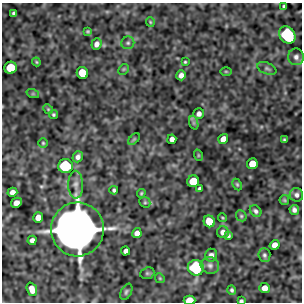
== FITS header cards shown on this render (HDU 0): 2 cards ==
NAXIS1  =                  300
NAXIS2  =                  300

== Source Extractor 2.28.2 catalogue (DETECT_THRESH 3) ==
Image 300 x 300 px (HDU 0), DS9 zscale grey, 1 PNG px = 1 image px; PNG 304 x 304 px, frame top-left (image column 1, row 300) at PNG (2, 3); each listed source drawn as its Kron ellipse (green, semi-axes under 4 px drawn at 4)
Background -0.0129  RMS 0.36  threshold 1.09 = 3 sigma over >= 5 px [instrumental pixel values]
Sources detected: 66; all 66 listed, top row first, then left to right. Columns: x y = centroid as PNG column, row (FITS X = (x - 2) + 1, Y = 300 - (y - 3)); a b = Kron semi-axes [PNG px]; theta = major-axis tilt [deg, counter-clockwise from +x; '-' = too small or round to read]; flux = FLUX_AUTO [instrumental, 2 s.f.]
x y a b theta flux
284 6 4 3 - 40
14 13 4 4 - 58
150 22 5 4 - 25
88 31 4 3 - 32
287 35 9 7 -52 2000
128 43 6 6 - 52
96 44 6 5 - 110
296 57 8 8 - 99
36 62 4 3 - 26
185 62 3 3 - 26
11 68 6 6 - 690
267 68 10 5 -22 62
124 69 6 4 45 33
226 71 5 3 - 25
82 73 6 5 - 610
181 75 5 4 - 130
33 94 6 4 -18 31
48 109 5 4 - 28
199 114 5 5 - 100
53 115 4 4 - 37
194 123 7 4 -71 48
134 139 7 4 45 31
172 139 5 4 - 120
223 139 5 4 - 220
284 140 3 3 - 29
43 143 4 4 - 30
198 155 6 3 -72 23
78 157 6 5 - 93
252 164 5 5 - 390
65 166 7 7 - 1400
193 181 6 6 - 570
237 184 6 4 -63 33
76 185 14 7 -88 140
200 189 4 3 - 46
114 190 4 3 - 47
12 192 5 4 - 120
141 193 4 3 - 29
296 195 7 6 - 77
284 200 5 4 - 29
145 202 6 5 - 35
16 203 5 5 - 150
294 210 5 4 - 79
256 211 6 5 - 63
241 216 6 5 - 38
38 218 5 5 - 240
223 218 4 3 - 25
209 221 6 5 - 470
77 229 27 26 - 15000
223 232 6 6 - 150
137 233 5 4 - 140
228 236 4 3 - 45
32 240 4 4 - 120
275 245 5 4 - 190
126 251 4 4 - 98
211 255 6 6 - 94
264 255 7 6 - 55
210 265 9 8 - 110
196 268 8 8 - 2000
147 273 7 5 20 42
160 278 5 4 - 28
265 288 5 5 - 200
32 289 7 5 -71 200
232 290 5 4 - 44
126 292 9 5 62 52
190 300 6 4 1 450
241 301 4 3 - 52
At the frame edge (FLAGS 8, measured only in part): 2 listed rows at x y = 190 300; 241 301